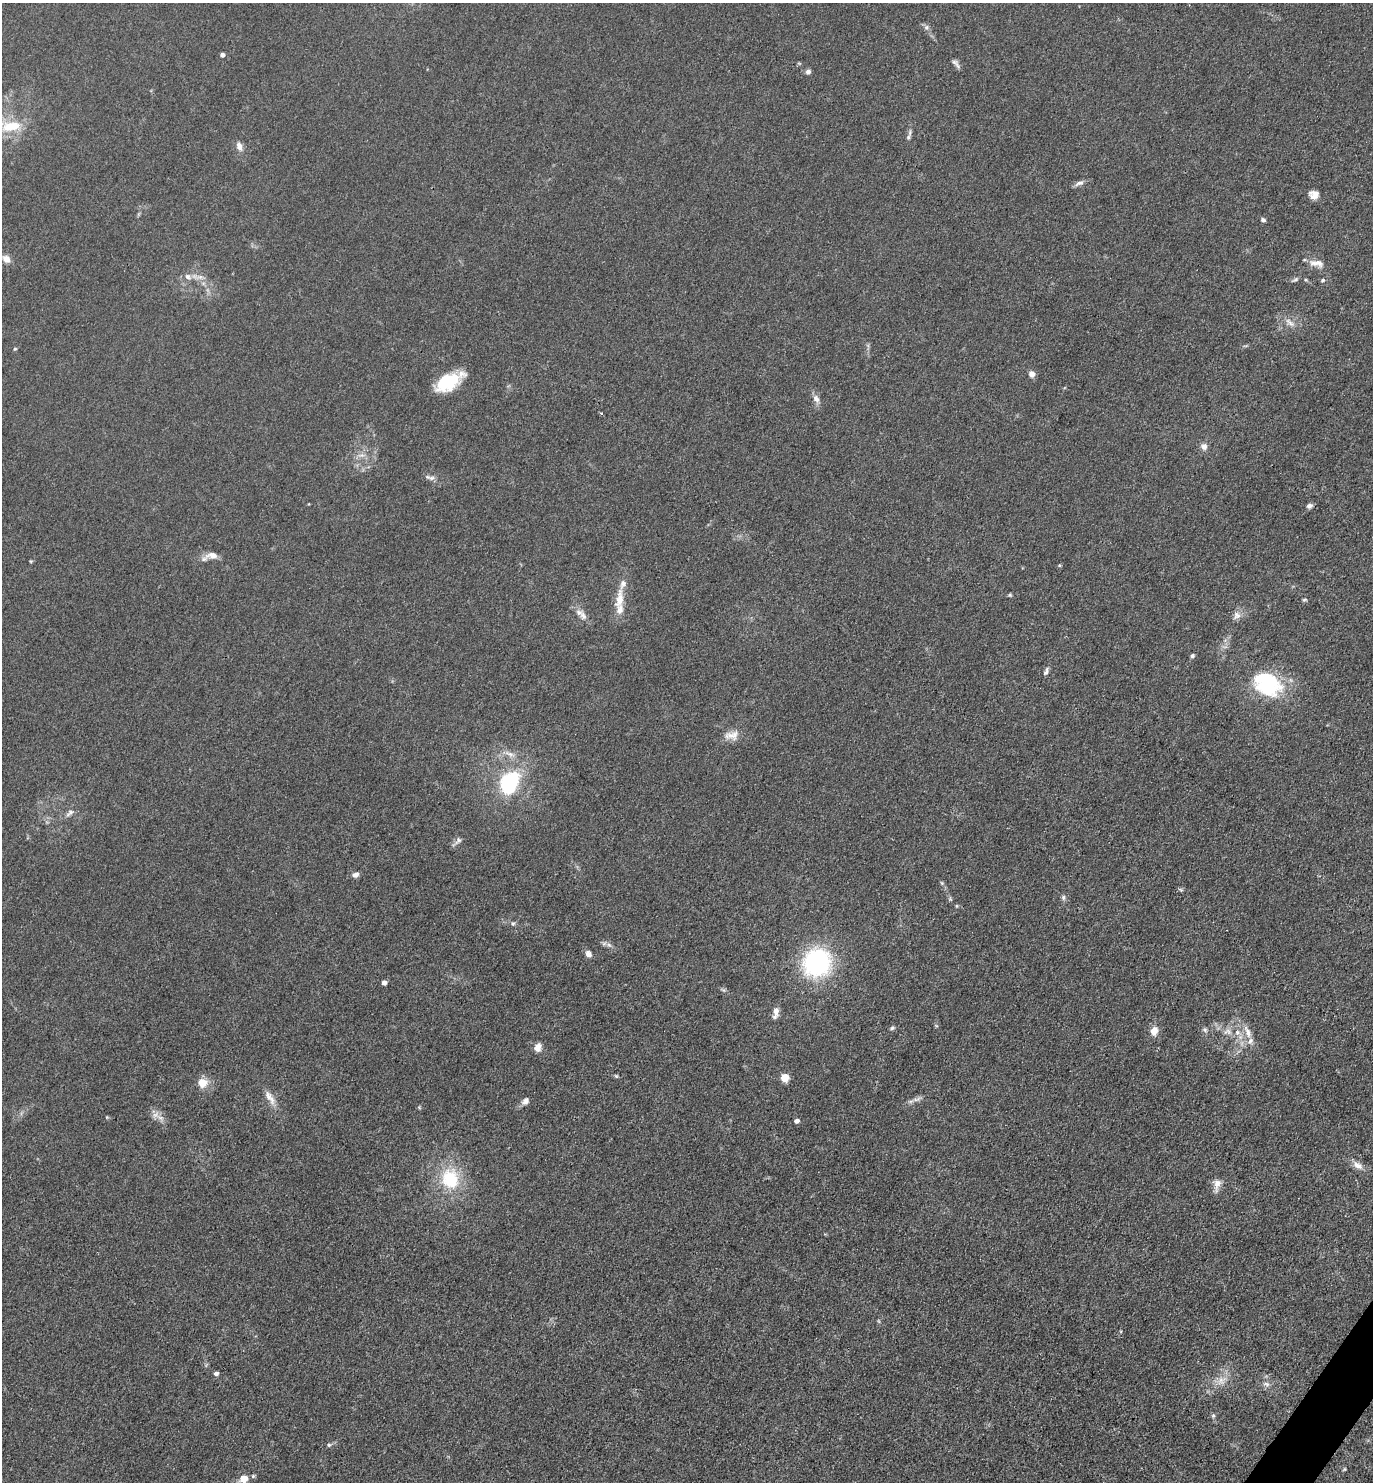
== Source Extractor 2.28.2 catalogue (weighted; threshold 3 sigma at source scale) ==
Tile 6 of 4 x 4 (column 2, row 2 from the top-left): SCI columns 1668-3038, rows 2965-4444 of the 5932 x 5927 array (HDU 1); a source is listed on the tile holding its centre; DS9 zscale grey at full resolution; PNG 1375 x 1484 px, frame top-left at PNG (2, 3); no overlay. Shown black and unused: <1% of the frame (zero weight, under 3 of 4 exposures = <1% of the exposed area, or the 3 px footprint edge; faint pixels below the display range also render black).
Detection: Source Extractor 2.28.2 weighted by HDU 2 'WHT'; one run over the whole footprint, this tile lists its part. Background 0.0393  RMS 0.0049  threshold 0.0223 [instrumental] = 3 sigma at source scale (4.5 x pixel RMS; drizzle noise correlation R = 1.50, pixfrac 1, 0.05/0.05 arcsec/px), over >= 5 px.
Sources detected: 81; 1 inside a brighter object's white glare — not listed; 4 inside a brighter listed object's ellipse — not listed separately; the other 76 listed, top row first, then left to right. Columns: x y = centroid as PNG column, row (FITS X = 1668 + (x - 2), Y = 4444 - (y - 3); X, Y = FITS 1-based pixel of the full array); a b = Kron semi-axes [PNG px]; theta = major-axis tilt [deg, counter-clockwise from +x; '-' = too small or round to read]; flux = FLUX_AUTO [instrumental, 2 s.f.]
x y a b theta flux
926 27 8 6 89 1.4
222 55 4 4 - 1.9
956 63 14 5 -50 1.7
808 72 6 5 - 1.8
11 126 30 14 9 13
910 133 12 5 76 1.6
239 146 12 7 -73 2.9
1079 183 14 6 19 2
1314 194 11 10 - 3.6
1263 220 5 5 - 1.2
6 259 11 8 -45 3
1317 263 20 9 -8 4.3
188 277 10 7 -30 2.4
200 277 8 7 - 2.2
1295 279 10 4 32 1
1322 280 6 5 - 0.83
1290 322 16 6 -43 3
15 349 5 4 - 0.59
1032 374 7 6 - 2.8
447 382 28 17 28 21
816 399 12 8 -60 2.7
601 413 3 3 - 0.8
1204 447 9 8 - 2.3
362 455 9 4 0 1.6
431 478 11 6 -3 1.7
1309 506 8 6 22 1.5
212 555 15 8 1 4.7
31 561 5 4 - 0.5
1010 595 5 5 - 0.6
619 599 31 11 81 8.5
1304 600 6 4 6 0.66
1237 615 11 10 - 2.9
583 616 12 8 -67 3
1192 656 6 5 - 0.9
1046 671 11 5 74 1.4
1269 687 37 25 -1 31
732 735 21 12 9 5.4
510 754 17 6 -19 3.1
509 782 11 8 63 93
70 813 13 6 39 2.2
458 840 11 7 49 1.9
355 875 8 6 24 2
942 883 6 4 -46 0.66
1063 897 7 5 89 1.1
950 899 7 4 -90 0.76
513 923 7 5 -67 0.92
609 945 8 5 -44 1.4
588 954 8 6 -53 2.4
817 962 25 23 45 66
384 983 4 4 - 2.1
776 1011 13 7 88 3
892 1028 6 5 - 0.85
1205 1030 7 5 -87 1.1
1154 1031 11 9 74 4.2
1228 1031 11 8 -4 3.2
1248 1032 20 7 -67 4.5
538 1047 10 8 69 3.7
616 1076 6 4 -44 0.63
784 1078 5 5 - 16
202 1083 13 12 - 6.1
268 1096 15 8 -66 4
917 1099 14 5 16 2.2
525 1101 10 8 45 2.2
156 1115 11 9 1 3.1
797 1121 5 4 - 2.2
1358 1165 15 8 -28 3.5
450 1179 25 21 -78 25
1217 1184 15 8 81 3.9
216 1373 5 4 - 1.4
1221 1381 15 11 38 5.3
1266 1384 10 6 -16 1.6
1213 1415 6 5 - 0.85
329 1445 5 5 - 0.73
1344 1469 5 4 - 0.54
253 1476 6 5 - 0.71
244 1479 5 5 - 10